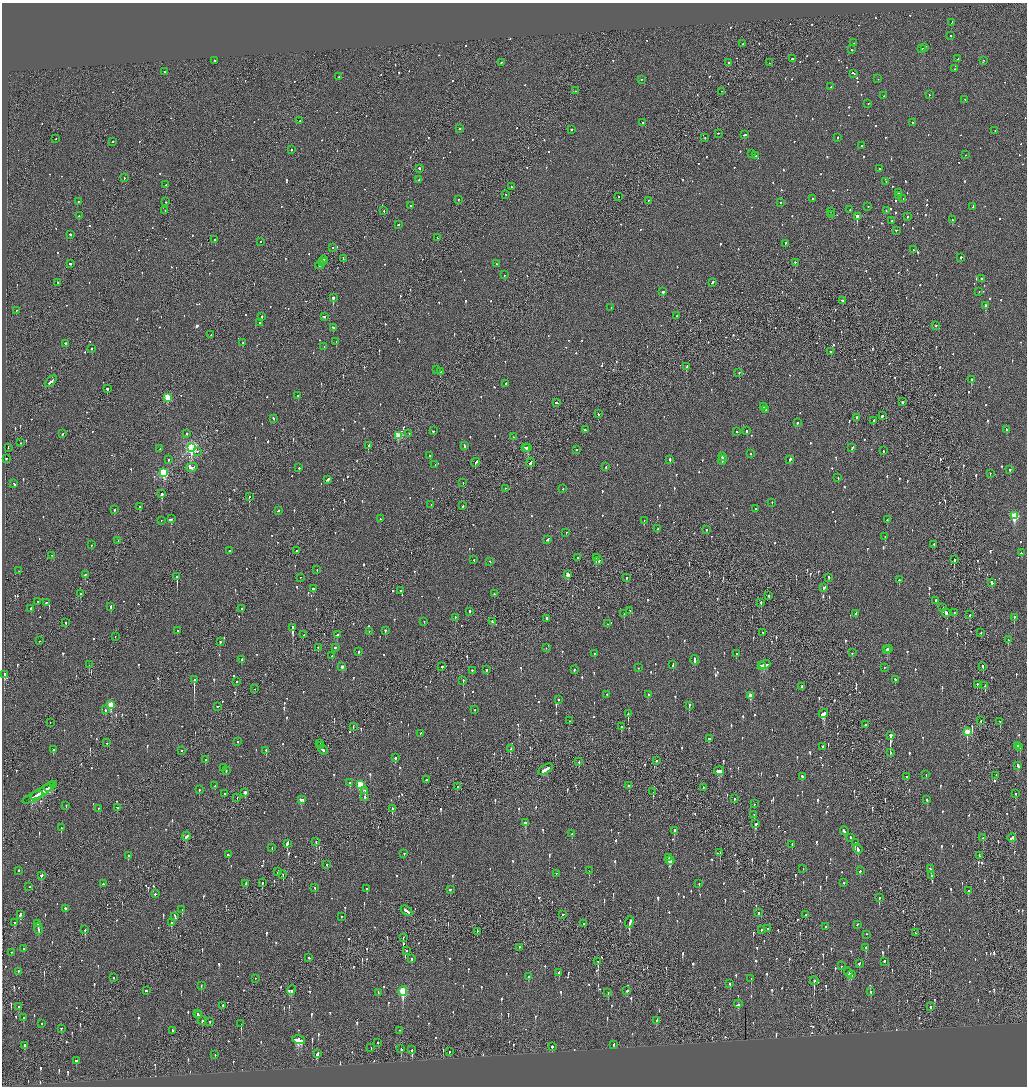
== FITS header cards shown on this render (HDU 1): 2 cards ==
NAXIS1  =                 2050
NAXIS2  =                 2168

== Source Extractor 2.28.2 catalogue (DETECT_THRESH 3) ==
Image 2050 x 2168 px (HDU 1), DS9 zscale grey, zoomed out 1/2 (1 PNG px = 2 x 2 image px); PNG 1029 x 1088 px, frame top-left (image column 2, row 2168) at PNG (2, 3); each listed source drawn as its Kron ellipse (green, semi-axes under 4 px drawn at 4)
Background -0.0905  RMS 0.074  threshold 0.221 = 3 sigma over >= 5 px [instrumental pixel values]
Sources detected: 1437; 54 cannot appear on this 1/2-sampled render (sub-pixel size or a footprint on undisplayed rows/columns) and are neither listed nor drawn; of the other 1383, the 500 brightest by FLUX_AUTO listed and drawn (883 fainter detections omitted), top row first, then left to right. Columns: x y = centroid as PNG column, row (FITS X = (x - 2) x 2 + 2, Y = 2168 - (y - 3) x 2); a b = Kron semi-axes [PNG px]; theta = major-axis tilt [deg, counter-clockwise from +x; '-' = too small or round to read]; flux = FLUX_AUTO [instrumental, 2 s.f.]
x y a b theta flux
952 23 3 2 - 59
951 36 2 2 - 75
854 43 2 2 - 76
743 44 2 2 - 54
924 48 3 2 - 70
922 49 3 2 - 65
852 50 2 2 - 51
792 59 2 2 - 210
958 59 2 2 - 67
215 61 2 2 - 52
984 61 2 2 - 55
501 63 2 2 - 53
729 63 2 1 - 59
769 63 2 2 - 52
954 69 2 1 - 210
164 72 2 2 - 89
853 74 4 2 - 71
339 77 2 2 - 85
878 79 2 2 - 84
641 80 2 2 - 66
831 87 2 2 - 54
576 91 2 1 - 72
721 92 2 1 - 110
929 95 2 2 - 67
884 96 2 2 - 56
965 100 2 2 - 59
868 104 2 2 - 52
299 121 2 2 - 300
642 123 2 2 - 94
912 123 2 2 - 57
460 129 2 2 - 120
571 130 2 2 - 69
995 131 2 2 - 51
718 134 2 1 - 70
744 135 3 2 - 100
705 138 2 2 - 74
838 138 2 2 - 92
56 139 2 2 - 73
113 142 2 2 - 330
861 146 2 2 - 57
291 150 2 2 - 65
752 154 2 2 - 96
965 155 2 2 - 53
756 156 2 2 - 57
419 169 2 2 - 96
879 169 2 2 - 89
124 178 2 2 - 61
419 180 2 1 - 55
886 182 2 2 - 52
166 185 2 2 - 170
511 187 2 1 - 71
899 193 3 2 - 140
505 195 2 1 - 89
899 196 2 2 - 110
619 197 2 1 - 55
813 199 2 1 - 66
903 199 2 2 - 56
458 200 2 1 - 67
648 201 2 2 - 53
78 202 2 2 - 54
166 202 2 2 - 81
781 203 2 2 - 56
411 206 2 2 - 150
868 207 2 2 - 110
973 207 3 2 - 98
850 210 2 2 - 54
165 211 2 1 - 140
384 211 2 1 - 94
886 211 2 2 - 57
830 212 2 2 - 69
832 215 2 2 - 69
79 216 2 2 - 84
857 217 2 2 - 4800
907 217 2 2 - 180
952 220 2 2 - 160
892 221 2 2 - 78
398 225 2 2 - 54
896 231 2 2 - 76
70 235 2 2 - 250
437 238 2 2 - 89
215 240 2 2 - 54
261 242 2 1 - 120
785 243 3 2 - 100
333 248 2 2 - 290
913 250 2 2 - 58
961 258 2 2 - 92
343 259 2 1 - 66
323 260 4 1 - 310
322 262 2 2 - 180
795 263 2 2 - 220
70 264 2 2 - 230
497 264 2 2 - 61
320 265 5 2 - 270
505 275 2 2 - 88
981 279 2 2 - 290
58 283 2 2 - 60
712 283 3 2 - 140
663 292 2 2 - 340
979 292 2 2 - 63
333 298 2 2 - 1400
842 301 2 2 - 76
985 306 2 2 - 560
611 308 2 2 - 59
16 311 2 2 - 94
676 316 4 2 - 220
262 317 2 2 - 75
325 317 3 2 - 100
260 323 2 2 - 160
936 326 2 2 - 61
333 328 3 2 - 120
211 335 2 2 - 56
336 342 2 2 - 260
242 343 3 2 - 58
66 344 3 2 - 150
324 347 2 2 - 120
92 349 2 2 - 64
831 352 2 2 - 130
687 367 4 2 - 160
437 370 2 2 - 52
441 372 3 2 - 74
739 373 2 2 - 83
971 380 2 2 - 260
51 382 7 2 45 260
506 384 3 2 - 170
107 389 2 1 - 220
298 396 2 2 - 59
168 398 3 3 - 580
902 402 2 2 - 460
557 403 3 2 - 120
763 407 2 2 - 130
766 410 2 2 - 160
598 414 2 2 - 82
882 416 3 2 - 130
856 418 3 2 - 94
273 419 2 2 - 100
873 421 3 2 - 93
797 423 2 2 - 53
585 430 3 2 - 130
1006 430 2 2 - 93
433 431 2 2 - 62
747 431 2 2 - 170
737 432 2 2 - 140
63 434 2 2 - 51
187 434 2 2 - 120
409 434 2 1 - 62
398 436 3 3 - 460
513 437 2 2 - 62
20 443 2 2 - 93
368 446 3 2 - 70
464 446 2 2 - 190
8 448 2 1 - 55
191 448 4 3 - 2800
526 448 3 2 - 400
528 448 2 2 - 280
852 448 4 2 - 120
160 449 2 1 - 120
577 450 2 2 - 96
883 451 2 2 - 57
198 452 2 1 - 68
751 454 2 2 - 58
430 456 3 2 - 190
722 457 3 2 - 220
6 459 2 2 - 56
168 460 2 2 - 68
670 460 2 2 - 140
790 460 3 2 - 140
722 461 5 2 - 310
476 463 5 2 - 140
531 463 4 2 - 180
435 465 2 2 - 75
606 467 2 2 - 87
192 468 6 2 14 230
299 468 2 2 - 230
1010 470 2 2 - 68
163 473 4 3 - 1200
990 474 2 2 - 53
838 478 2 2 - 54
327 480 4 2 - 110
463 483 2 2 - 82
14 484 3 2 - 140
505 489 2 2 - 75
563 489 2 2 - 55
162 494 3 2 - 390
249 497 2 2 - 260
772 503 2 2 - 60
431 505 3 2 - 96
463 506 2 2 - 63
140 507 2 2 - 52
756 509 2 2 - 82
114 510 2 2 - 140
278 511 2 2 - 110
1014 516 4 3 - 900
171 519 3 2 - 240
380 519 3 2 - 73
887 520 2 2 - 86
161 521 2 2 - 92
644 521 2 2 - 62
658 529 2 2 - 110
707 530 2 2 - 61
566 533 2 2 - 78
885 537 2 2 - 83
547 540 3 2 - 140
118 541 2 1 - 77
91 545 2 2 - 63
934 545 3 2 - 92
229 551 2 2 - 140
296 551 2 2 - 220
1021 553 2 2 - 70
51 556 2 1 - 110
578 558 2 2 - 64
596 558 2 2 - 140
474 560 2 2 - 56
954 560 2 2 - 300
599 561 2 2 - 81
490 562 2 2 - 56
317 570 2 2 - 62
19 571 2 1 - 100
85 575 2 2 - 140
568 575 3 2 - 180
177 577 3 2 - 680
300 578 2 1 - 60
626 578 2 2 - 72
829 578 3 2 - 110
899 580 2 2 - 140
992 583 3 2 - 120
824 588 3 2 - 79
313 589 2 2 - 250
401 591 2 2 - 74
80 594 2 2 - 88
494 594 2 2 - 64
769 596 2 1 - 170
935 600 2 2 - 130
38 602 3 2 - 67
46 603 2 2 - 88
761 603 2 2 - 150
111 607 2 2 - 140
943 608 2 2 - 58
31 609 3 2 - 110
242 609 2 2 - 140
630 611 2 2 - 58
470 612 3 2 - 250
946 613 4 2 - 240
954 613 2 2 - 75
624 614 2 2 - 58
856 614 4 2 - 100
970 615 2 2 - 120
455 618 2 2 - 52
1014 618 3 2 - 160
546 619 3 2 - 100
424 622 2 2 - 61
492 622 3 2 - 100
66 623 2 2 - 130
607 624 2 2 - 68
293 628 3 2 - 830
178 631 2 2 - 75
385 631 2 2 - 80
369 632 2 2 - 52
763 633 2 2 - 66
981 633 2 2 - 82
303 635 2 1 - 56
337 635 2 2 - 76
115 637 2 1 - 58
1008 640 2 2 - 81
39 641 2 1 - 160
220 642 2 2 - 440
318 648 2 2 - 62
335 648 2 2 - 93
546 648 2 2 - 54
889 649 2 2 - 84
887 650 2 2 - 160
359 652 2 2 - 140
852 653 2 2 - 90
594 654 2 2 - 74
736 654 2 1 - 180
332 656 2 2 - 52
241 660 3 2 - 61
695 660 5 2 - 140
89 665 2 1 - 62
673 665 3 2 - 140
765 665 6 3 20 310
761 666 4 2 - 210
342 667 3 2 - 73
442 667 2 1 - 330
983 667 3 2 - 150
638 668 2 2 - 59
885 668 2 2 - 60
486 670 2 2 - 170
574 670 3 2 - 57
472 671 2 2 - 57
5 675 2 2 - 530
194 680 3 2 - 6700
895 680 2 2 - 92
463 681 2 2 - 90
237 682 2 2 - 53
977 685 3 2 - 65
985 686 2 2 - 150
802 687 2 2 - 120
255 689 2 1 - 61
607 695 2 2 - 71
648 695 2 2 - 97
750 696 3 2 - 170
558 700 2 2 - 51
111 705 4 3 - 550
689 706 2 2 - 160
218 707 2 1 - 110
105 710 3 2 - 140
475 710 2 2 - 87
628 714 3 2 - 150
823 714 5 2 - 2100
569 721 2 2 - 64
981 721 2 1 - 230
1000 722 2 2 - 63
50 723 2 1 - 59
865 725 2 2 - 72
353 727 4 1 - 130
621 727 2 2 - 110
967 732 4 3 - 330
421 734 2 2 - 70
890 736 3 2 - 3200
709 739 4 2 - 410
237 742 2 2 - 130
107 743 2 2 - 79
320 744 2 1 - 53
320 746 4 1 - 130
1018 746 2 2 - 180
822 747 2 2 - 61
1020 748 2 2 - 64
510 749 4 2 - 82
53 750 2 2 - 600
323 750 5 2 - 220
182 751 2 2 - 100
266 751 3 2 - 61
891 753 3 1 - 66
395 758 3 2 - 91
205 760 2 2 - 57
656 761 2 2 - 99
579 762 3 1 - 100
1018 766 4 2 - 130
223 768 2 2 - 69
545 770 8 2 30 250
226 771 3 2 - 90
719 771 5 3 - 500
926 775 2 2 - 53
996 776 2 1 - 57
802 777 3 2 - 57
907 777 2 2 - 160
426 780 2 2 - 78
350 783 3 2 - 56
53 785 3 2 - 150
360 785 4 3 - 740
215 786 3 2 - 230
629 786 2 2 - 79
49 787 6 2 32 220
457 787 2 2 - 64
703 788 2 2 - 58
199 790 2 2 - 55
365 791 3 2 - 84
41 792 12 2 31 490
653 792 2 1 - 110
245 793 3 2 - 87
225 794 2 2 - 71
1015 794 2 2 - 93
364 797 2 2 - 140
33 798 11 3 26 350
237 798 2 2 - 51
734 799 3 2 - 110
301 800 4 3 - 170
927 800 3 2 - 130
754 804 2 1 - 61
66 806 3 2 - 64
117 808 2 2 - 79
98 809 2 2 - 100
392 809 3 1 - 170
754 815 2 2 - 59
525 823 3 3 - 120
756 824 3 2 - 210
61 828 3 2 - 98
674 831 3 2 - 250
844 831 4 2 - 120
572 834 3 2 - 54
186 837 4 3 - 180
851 838 3 2 - 150
983 838 2 1 - 93
1012 838 4 2 - 180
316 842 2 2 - 120
855 843 2 2 - 290
287 844 4 2 - 360
792 845 2 2 - 200
272 848 2 2 - 51
858 850 5 2 - 320
720 853 2 1 - 72
404 854 2 2 - 96
228 855 3 2 - 58
128 856 3 2 - 100
979 856 3 1 - 140
669 858 2 2 - 120
670 861 4 3 - 270
327 865 2 2 - 55
803 869 2 2 - 60
930 869 3 2 - 92
19 871 2 2 - 130
589 871 2 1 - 62
860 871 2 2 - 82
278 872 4 2 - 190
556 874 2 1 - 83
283 875 2 1 - 100
41 876 2 2 - 470
932 876 2 2 - 87
262 883 3 2 - 110
844 883 2 2 - 78
103 884 2 2 - 79
246 884 2 2 - 230
699 884 2 2 - 82
29 887 2 2 - 110
315 888 2 2 - 53
367 889 3 2 - 80
450 890 2 2 - 56
968 891 3 2 - 94
155 894 2 2 - 210
879 898 3 2 - 88
65 909 2 2 - 280
182 910 3 2 - 150
406 911 6 2 -36 260
758 913 3 2 - 61
20 915 4 2 - 120
563 915 2 2 - 220
805 915 3 2 - 84
175 917 4 2 - 300
341 917 2 2 - 62
629 922 6 2 74 320
15 923 3 2 - 63
172 923 3 2 - 90
38 924 3 2 - 140
584 924 2 2 - 130
857 925 2 2 - 52
825 927 2 2 - 110
38 929 6 2 -82 210
768 929 2 2 - 51
85 930 3 2 - 110
762 930 3 2 - 160
477 932 2 1 - 140
915 933 2 2 - 62
867 935 2 2 - 60
403 938 3 1 - 61
519 948 2 2 - 66
866 948 3 2 - 57
23 949 2 2 - 65
407 951 2 2 - 54
12 953 2 2 - 93
309 958 2 2 - 83
411 959 2 1 - 130
598 962 3 2 - 290
884 962 2 2 - 83
859 964 3 2 - 56
841 966 2 1 - 130
18 972 2 2 - 100
559 973 3 2 - 74
848 973 4 3 - 150
851 975 3 3 - 110
528 977 3 2 - 70
114 978 2 2 - 65
255 979 2 2 - 130
751 979 3 2 - 75
814 981 4 2 - 190
730 984 3 2 - 140
201 986 3 2 - 100
146 991 2 2 - 480
291 991 5 3 - 92
403 991 5 3 - 1100
627 991 2 2 - 97
871 992 3 2 - 52
378 993 2 2 - 61
608 993 3 2 - 93
738 1004 4 2 - 72
223 1006 2 2 - 420
18 1007 3 1 - 60
930 1007 2 2 - 180
198 1014 2 2 - 93
199 1015 2 2 - 93
24 1018 3 2 - 67
202 1021 4 2 - 60
657 1021 3 2 - 280
210 1022 3 1 - 69
42 1024 2 2 - 100
241 1024 3 1 - 74
61 1029 2 1 - 92
173 1031 2 2 - 110
400 1031 2 2 - 75
299 1040 7 4 -14 520
378 1043 2 2 - 91
614 1045 3 2 - 55
25 1046 3 2 - 380
552 1047 2 2 - 180
371 1048 2 2 - 53
401 1049 4 2 - 310
412 1050 4 2 - 220
449 1052 2 2 - 100
317 1054 4 2 - 130
215 1055 2 2 - 55
76 1061 3 2 - 240
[883 fainter detections neither listed nor drawn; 54 sub-pixel or undisplayed-footprint detections neither listed nor drawn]